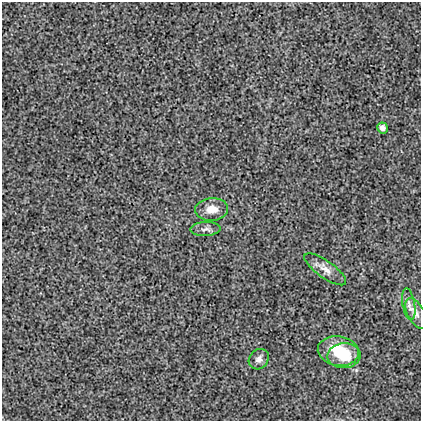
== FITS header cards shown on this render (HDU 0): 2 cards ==
NAXIS1  =                  419
NAXIS2  =                  419

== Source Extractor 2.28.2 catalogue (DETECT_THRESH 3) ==
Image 419 x 419 px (HDU 0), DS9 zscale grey, 1 PNG px = 1 image px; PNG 423 x 423 px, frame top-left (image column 1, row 419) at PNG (2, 2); each listed source drawn as its Kron ellipse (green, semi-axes under 4 px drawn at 4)
Background 0.00317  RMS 0.018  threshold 0.0538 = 3 sigma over >= 5 px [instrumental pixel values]
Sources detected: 9; all 9 listed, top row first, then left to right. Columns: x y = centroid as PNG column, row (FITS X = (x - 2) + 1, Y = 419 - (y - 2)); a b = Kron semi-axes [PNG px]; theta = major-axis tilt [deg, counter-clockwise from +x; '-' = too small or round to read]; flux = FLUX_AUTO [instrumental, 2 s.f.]
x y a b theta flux
382 128 5 5 - 5.9
212 209 16 11 4 15
205 229 15 7 2 5.6
325 269 25 8 -35 11
409 304 16 6 -80 7.1
416 314 17 8 -61 7.9
338 351 21 14 -9 43
344 356 16 12 2 33
259 359 11 9 46 6.3